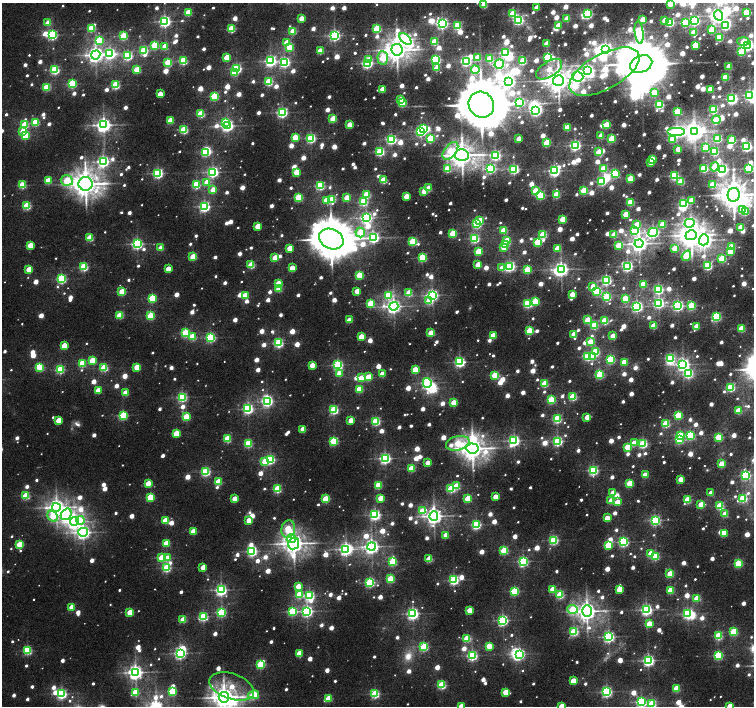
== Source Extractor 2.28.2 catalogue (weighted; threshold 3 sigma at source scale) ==
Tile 10 of 4 x 4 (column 2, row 3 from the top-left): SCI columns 1508-3010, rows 1578-2984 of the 6026 x 6036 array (HDU 1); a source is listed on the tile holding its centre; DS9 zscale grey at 2 x 2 block average (1 PNG px = mean of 2 x 2 image px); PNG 756 x 708 px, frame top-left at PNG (2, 3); each listed source drawn as its Kron ellipse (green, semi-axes under 4 px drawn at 4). Nothing masked; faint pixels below the display range render black.
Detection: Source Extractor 2.28.2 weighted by HDU 2 'WHT'; one run over the whole footprint, this tile lists its part. Background 0.0271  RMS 0.0037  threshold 0.0149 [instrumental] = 3 sigma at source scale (4.09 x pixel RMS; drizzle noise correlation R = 1.36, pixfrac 0.8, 0.0396/0.0396 arcsec/px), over >= 5 px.
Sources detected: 1376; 18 too faint to see at this stretch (2 x 2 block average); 34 inside a brighter object's white glare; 1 long thin detection or spike segment (spike, bleed or trail) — neither listed nor drawn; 4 coinciding with a brighter row at this scale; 10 inside a brighter listed object's ellipse — not listed separately; of the other 1309, all 500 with FLUX_AUTO >= 19.2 (the completeness limit of this list) listed and drawn (809 fainter detections not listed), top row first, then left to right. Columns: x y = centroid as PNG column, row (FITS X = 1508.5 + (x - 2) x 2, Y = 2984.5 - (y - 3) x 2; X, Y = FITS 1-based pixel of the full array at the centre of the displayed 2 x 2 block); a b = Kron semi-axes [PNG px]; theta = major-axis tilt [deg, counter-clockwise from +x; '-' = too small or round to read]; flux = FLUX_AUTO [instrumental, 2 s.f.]
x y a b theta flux
670 4 3 3 - 32
484 5 3 3 - 36
537 7 3 2 - 19
188 12 3 3 - 43
746 12 3 3 - 37
513 14 3 3 - 47
587 14 3 3 - 130
718 15 5 3 - 210
301 18 3 2 - 20
567 19 3 3 - 22
643 19 3 3 - 28
518 20 3 3 - 120
665 20 3 3 - 24
165 21 3 3 - 210
694 21 3 3 - 150
670 22 3 3 - 88
48 23 3 3 - 21
442 23 4 3 - 210
685 23 3 3 - 59
559 25 3 3 - 22
725 25 3 3 - 92
457 26 3 3 - 57
91 28 3 3 - 55
231 29 3 3 - 58
377 29 3 3 - 71
712 30 3 3 - 34
293 31 3 3 - 32
694 32 3 3 - 33
639 33 11 4 -83 170
52 35 3 3 - 130
334 35 3 3 - 190
123 36 3 3 - 65
719 37 3 3 - 58
405 39 7 4 -44 170
99 40 4 3 - 46
434 42 3 3 - 38
743 42 6 4 -4 32
287 43 3 3 - 29
547 43 3 2 - 24
155 45 3 3 - 61
695 45 3 3 - 36
165 46 3 3 - 27
747 46 3 3 - 130
290 48 3 3 - 34
605 49 4 3 - 280
144 50 3 3 - 65
397 50 5 5 - 920
320 51 3 3 - 32
741 52 4 3 - 45
110 53 4 4 - 150
505 53 3 3 - 120
96 55 5 4 - 460
128 56 3 3 - 100
227 57 3 3 - 34
478 57 3 3 - 26
548 57 3 3 - 84
383 58 7 5 -86 44
369 59 3 3 - 22
490 59 3 3 - 37
436 60 3 3 - 110
183 61 3 3 - 74
271 61 4 3 - 200
466 61 3 3 - 140
523 61 3 3 - 42
168 62 3 3 - 53
284 62 4 3 - 140
367 63 3 3 - 160
499 64 5 4 - 120
641 64 11 8 25 5600
729 66 3 2 - 32
436 68 4 3 - 22
236 69 3 3 - 110
549 69 14 7 33 20
55 70 3 3 - 98
137 70 3 3 - 45
475 70 4 4 - 81
588 70 3 3 - 190
604 72 39 17 29 110
235 73 3 3 - 27
578 77 5 5 - 150
725 77 3 3 - 54
558 80 5 5 - 1100
269 82 3 3 - 69
509 82 4 3 - 190
72 84 3 3 - 83
116 85 3 3 - 79
47 87 3 3 - 57
382 89 3 2 - 20
710 89 3 3 - 30
654 92 3 3 - 28
160 94 3 2 - 23
750 95 3 3 - 180
214 96 3 3 - 86
732 99 3 3 - 170
400 100 3 2 - 24
520 102 4 3 - 80
402 103 3 3 - 47
481 105 13 12 - 7300
659 105 4 3 - 98
713 109 3 3 - 89
536 111 3 3 - 150
282 112 3 3 - 160
677 112 3 3 - 52
201 114 3 3 - 55
333 119 3 3 - 43
171 120 3 3 - 33
716 120 4 3 - 62
35 122 3 3 - 53
225 122 3 3 - 44
25 124 3 3 - 44
104 125 4 4 - 380
350 125 3 2 - 23
607 125 3 3 - 34
227 126 4 3 - 220
567 127 3 3 - 34
423 128 3 3 - 45
184 130 3 3 - 71
23 131 3 3 - 24
421 131 3 3 - 150
677 131 9 4 0 230
695 132 4 3 - 490
25 135 3 3 - 59
601 136 3 2 - 20
295 137 3 3 - 33
311 138 3 3 - 120
430 138 3 3 - 58
391 139 3 3 - 130
519 139 3 2 - 21
611 139 3 3 - 52
672 139 3 3 - 31
718 139 3 3 - 52
732 140 3 3 - 70
547 143 3 3 - 61
575 145 3 3 - 180
747 146 3 3 - 160
706 148 3 3 - 38
678 149 3 2 - 21
450 151 10 6 51 31
714 151 3 3 - 84
205 152 4 3 - 67
380 152 3 3 - 97
599 152 3 3 - 43
462 155 6 6 - 1000
495 155 4 3 - 140
652 159 3 3 - 32
103 161 4 3 - 220
651 163 3 2 - 19
714 167 5 3 - 33
603 168 3 3 - 42
704 168 3 3 - 76
749 168 3 3 - 99
447 169 3 3 - 47
490 169 4 3 - 130
514 169 3 3 - 140
722 169 3 3 - 190
554 171 3 3 - 200
213 172 3 3 - 170
296 172 3 3 - 33
158 173 3 3 - 130
616 174 3 3 - 50
674 176 3 3 - 95
630 179 3 3 - 40
48 180 3 3 - 34
384 180 3 3 - 40
67 181 6 5 - 52
602 181 3 3 - 93
681 181 3 3 - 44
207 182 3 3 - 24
85 184 7 7 - 1300
22 185 3 3 - 47
196 185 3 3 - 68
712 185 4 3 - 43
320 186 4 3 - 86
428 188 3 3 - 29
213 190 3 3 - 22
584 190 3 3 - 55
424 191 3 3 - 25
536 191 3 3 - 46
367 194 3 3 - 55
540 195 3 3 - 74
556 195 3 3 - 43
734 195 7 6 - 1400
406 196 3 2 - 24
298 198 3 3 - 70
347 198 3 3 - 23
332 199 3 3 - 53
326 200 3 3 - 30
691 200 3 3 - 30
363 202 3 3 - 65
630 202 3 3 - 52
684 203 3 3 - 89
27 206 3 3 - 63
204 207 3 3 - 170
742 210 4 3 - 38
745 212 3 3 - 44
626 214 3 3 - 29
366 218 4 3 - 180
563 219 3 3 - 37
480 220 3 3 - 26
689 223 5 4 - 150
477 224 3 3 - 95
637 224 3 3 - 27
662 224 3 3 - 39
258 226 3 3 - 31
741 227 3 3 - 35
504 230 3 3 - 42
634 231 4 3 - 70
653 232 5 4 - 200
360 233 5 4 - 43
453 233 3 3 - 52
543 234 3 3 - 56
614 235 3 3 - 29
691 235 6 5 - 970
90 238 3 3 - 40
374 238 4 4 - 160
475 238 3 3 - 96
331 239 13 10 -25 3700
507 240 3 3 - 45
704 240 5 5 - 400
413 241 4 3 - 68
538 242 3 3 - 59
137 244 3 3 - 160
505 244 3 3 - 34
639 244 4 4 - 490
30 245 3 3 - 28
619 245 3 3 - 44
504 247 3 3 - 27
731 247 3 3 - 49
161 248 3 2 - 21
290 248 3 3 - 27
557 248 3 2 - 23
675 248 3 3 - 45
478 251 3 3 - 41
730 251 3 3 - 29
686 256 5 4 - 68
193 257 3 3 - 43
275 258 3 3 - 31
422 258 3 3 - 75
722 259 3 3 - 62
251 265 3 3 - 47
478 265 3 3 - 25
510 266 3 3 - 140
627 266 3 3 - 160
708 266 3 3 - 92
84 267 3 3 - 79
292 268 3 3 - 26
502 268 3 3 - 22
29 269 3 3 - 28
168 269 3 2 - 20
527 269 3 3 - 46
561 269 4 3 - 360
360 275 3 3 - 55
61 279 3 3 - 110
606 280 3 3 - 140
278 283 3 3 - 26
643 284 3 3 - 40
593 286 3 3 - 22
279 289 3 3 - 30
659 289 3 3 - 110
357 291 3 2 - 21
597 291 3 3 - 81
122 292 3 3 - 48
409 293 3 3 - 36
572 294 3 2 - 21
245 295 3 3 - 28
388 295 4 3 - 62
432 295 3 3 - 210
607 297 3 3 - 88
152 298 3 3 - 68
625 299 3 3 - 41
429 301 3 3 - 35
535 302 4 3 - 41
370 303 3 3 - 48
659 303 3 3 - 140
528 304 3 3 - 88
394 306 4 4 - 340
637 306 3 3 - 190
678 306 3 3 - 160
691 306 3 3 - 61
120 315 3 3 - 47
150 316 3 3 - 61
716 317 3 3 - 110
349 320 3 2 - 22
588 320 3 3 - 43
605 321 3 3 - 56
594 325 3 3 - 60
654 326 3 3 - 33
696 326 3 2 - 19
741 329 3 3 - 41
529 331 3 3 - 49
185 333 3 3 - 73
431 333 3 3 - 38
574 334 3 3 - 24
493 335 3 3 - 29
613 336 3 3 - 22
192 337 3 3 - 38
361 337 3 3 - 28
211 338 3 3 - 110
591 342 3 3 - 28
278 343 3 3 - 110
64 346 3 3 - 25
595 352 3 3 - 73
587 356 4 3 - 66
592 356 3 3 - 21
670 358 3 3 - 90
610 359 3 3 - 74
92 361 3 3 - 35
460 362 3 3 - 140
624 362 3 3 - 32
82 363 3 3 - 51
683 364 4 4 - 250
312 365 3 2 - 22
338 365 3 3 - 130
40 367 3 3 - 51
137 367 3 3 - 34
104 368 3 3 - 55
60 369 3 3 - 78
415 370 3 3 - 41
339 373 3 3 - 23
382 374 3 2 - 20
688 374 3 3 - 110
495 375 3 3 - 62
600 375 4 3 - 78
369 377 3 3 - 23
361 378 4 3 - 33
427 383 5 4 - 130
545 384 3 3 - 48
731 387 3 3 - 91
359 389 3 3 - 46
98 390 3 3 - 25
125 393 3 3 - 23
182 397 3 3 - 110
573 397 3 3 - 63
551 400 3 3 - 63
267 401 4 3 - 150
454 403 3 3 - 34
248 409 3 3 - 150
334 410 3 3 - 100
738 411 3 3 - 37
123 415 3 3 - 83
678 415 3 3 - 55
186 417 3 3 - 46
587 417 3 2 - 22
557 419 3 3 - 89
58 420 3 3 - 23
351 420 3 2 - 21
376 421 3 3 - 87
666 424 3 3 - 60
303 429 3 2 - 22
176 433 3 3 - 38
680 435 3 3 - 26
690 435 3 3 - 96
719 437 3 3 - 65
227 439 3 3 - 53
679 440 3 3 - 82
334 441 3 3 - 80
514 441 4 3 - 190
558 441 3 3 - 120
248 443 3 3 - 65
458 443 12 7 14 47
634 443 3 3 - 21
643 444 3 3 - 100
627 447 3 3 - 33
472 448 6 5 - 1000
385 458 3 3 - 180
270 459 3 3 - 120
265 461 3 3 - 24
428 463 3 2 - 22
722 464 3 3 - 31
411 468 3 3 - 38
593 470 3 3 - 130
206 472 3 3 - 99
645 475 3 2 - 26
745 475 3 3 - 140
681 479 3 3 - 19
218 482 3 3 - 38
148 483 3 3 - 24
630 483 3 3 - 40
378 486 3 3 - 34
457 486 3 3 - 39
277 489 3 3 - 65
451 489 3 3 - 61
613 493 3 3 - 23
711 493 3 2 - 21
26 496 3 3 - 57
150 497 3 3 - 50
495 497 3 2 - 20
380 498 3 2 - 21
743 498 3 3 - 85
235 499 3 3 - 27
326 499 3 3 - 49
468 499 3 3 - 48
687 500 3 3 - 50
611 501 3 3 - 24
617 502 3 3 - 21
701 504 3 3 - 32
720 506 3 3 - 70
56 507 4 4 - 480
422 511 4 3 - 32
66 514 6 5 - 180
725 514 3 3 - 27
375 515 3 3 - 160
53 516 6 5 - 26
434 516 4 4 - 470
607 518 3 2 - 23
80 520 4 4 - 25
165 520 3 3 - 31
655 520 3 3 - 150
249 521 4 3 - 21
74 522 4 4 - 290
476 525 3 3 - 110
288 529 9 7 82 53
193 531 3 3 - 32
83 532 5 4 - 260
724 533 3 3 - 23
446 535 3 2 - 19
291 538 4 3 - 24
553 540 3 3 - 110
623 542 3 3 - 130
166 543 3 3 - 31
294 543 6 5 - 840
19 544 3 3 - 39
608 545 3 3 - 48
372 547 4 4 - 340
346 549 4 4 - 290
504 550 3 3 - 72
252 551 3 3 - 140
651 553 3 3 - 30
655 556 3 3 - 65
162 558 3 3 - 40
168 558 3 3 - 21
429 559 3 3 - 37
523 561 3 3 - 140
393 562 3 3 - 62
738 564 3 3 - 67
203 567 3 2 - 23
167 568 3 3 - 84
670 574 3 3 - 40
390 579 3 3 - 56
454 580 3 3 - 120
370 582 3 3 - 110
298 586 3 3 - 20
553 589 3 3 - 31
221 590 4 3 - 200
619 590 3 2 - 22
670 590 3 3 - 39
514 591 3 3 - 87
300 594 3 3 - 45
560 595 3 3 - 67
309 596 3 3 - 110
697 598 3 3 - 35
72 607 3 3 - 24
572 609 5 4 - 45
469 610 3 2 - 26
646 610 3 3 - 190
292 611 3 3 - 82
307 611 4 3 - 190
587 611 5 5 - 690
130 612 3 3 - 31
221 612 3 3 - 94
413 614 4 3 - 220
687 614 3 3 - 130
203 617 3 3 - 94
183 620 3 3 - 28
503 620 4 3 - 170
649 624 3 3 - 32
574 632 3 3 - 95
733 632 3 3 - 59
718 636 3 3 - 65
609 637 3 3 - 180
467 638 3 3 - 53
489 646 3 3 - 34
424 647 3 3 - 93
28 651 3 3 - 72
180 653 3 3 - 180
299 653 3 2 - 26
519 654 3 3 - 160
718 655 3 3 - 82
472 656 3 3 - 140
648 660 3 3 - 180
261 664 4 3 - 78
135 672 4 4 - 360
573 681 3 3 - 27
442 685 3 3 - 73
232 686 23 12 -19 32
676 688 3 3 - 40
172 691 3 3 - 59
136 692 3 3 - 49
506 692 4 3 - 31
607 692 3 3 - 170
62 694 3 3 - 140
375 694 3 3 - 86
254 695 5 3 - 84
224 697 5 5 - 900
329 698 3 3 - 35
641 702 3 3 - 150
652 704 3 3 - 83
461 706 3 2 - 22
562 706 3 3 - 37
730 706 3 2 - 22
Isophote crosses this tile's border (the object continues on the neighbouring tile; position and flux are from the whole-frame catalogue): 9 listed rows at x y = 670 4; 484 5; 750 95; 224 697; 641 702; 652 704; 461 706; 562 706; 730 706